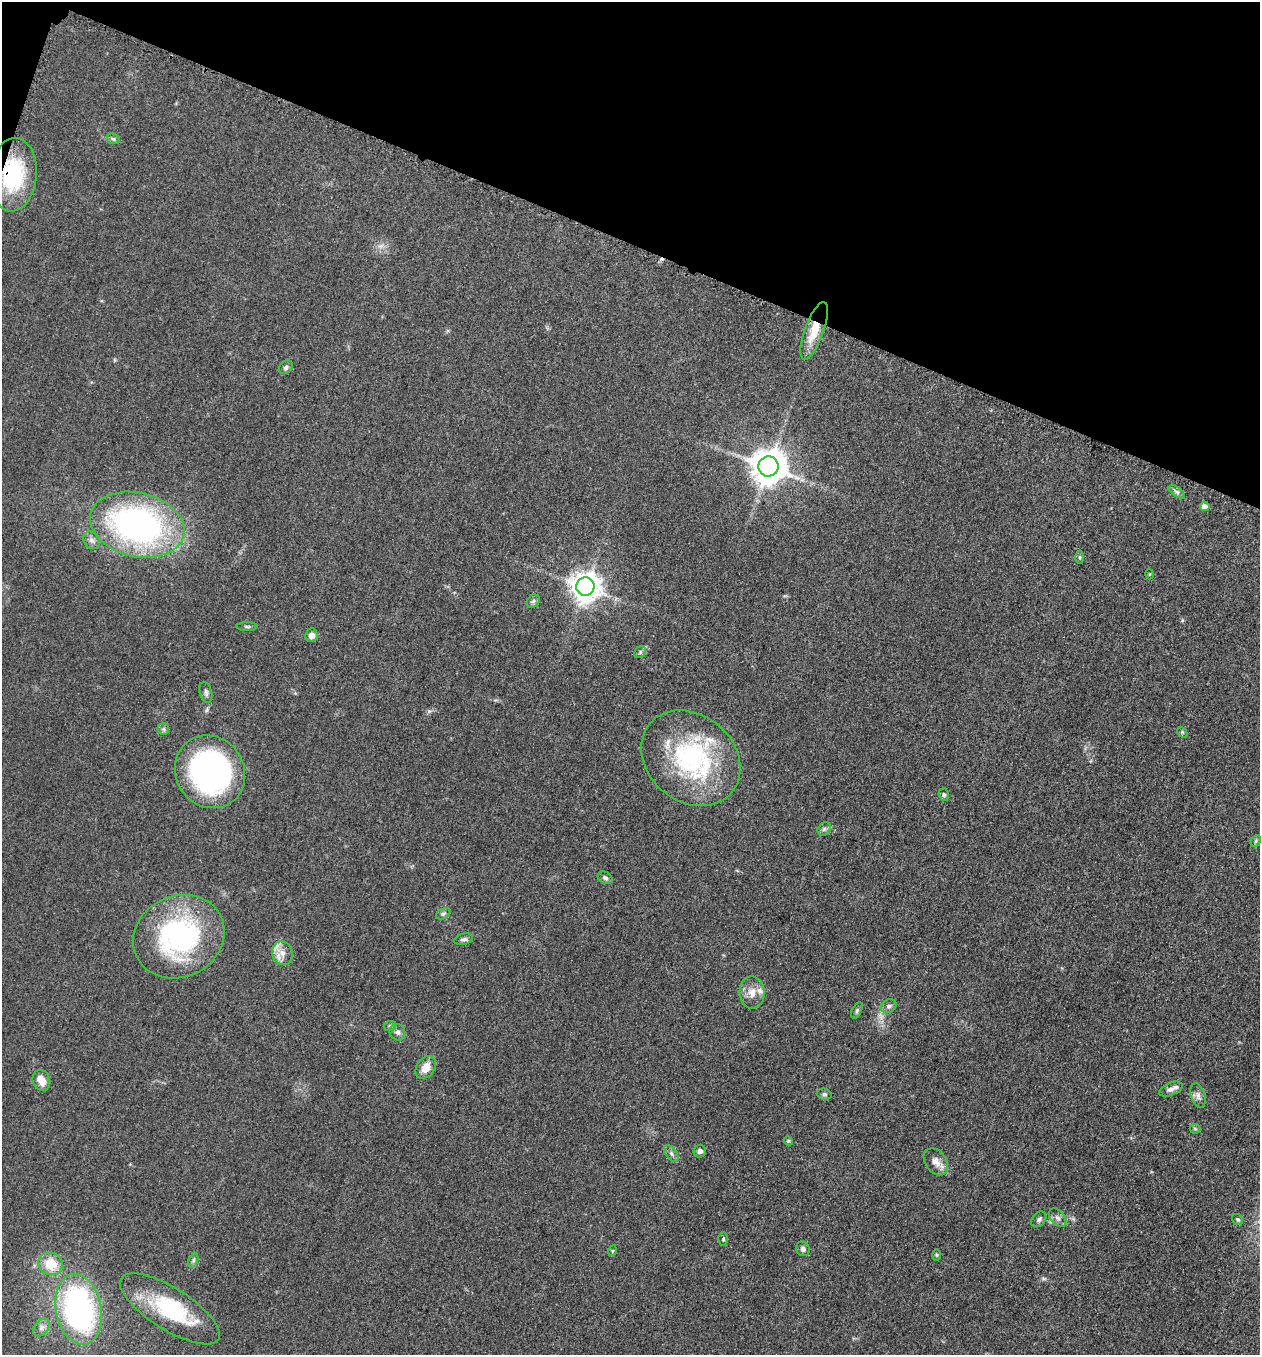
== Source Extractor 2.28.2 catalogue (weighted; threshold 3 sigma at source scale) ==
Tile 2 of 4 x 4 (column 2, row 1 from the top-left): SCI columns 1455-2712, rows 4077-5429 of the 5506 x 5461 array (HDU 1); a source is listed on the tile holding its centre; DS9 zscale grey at full resolution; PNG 1262 x 1357 px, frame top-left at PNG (2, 2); each listed source drawn as its Kron ellipse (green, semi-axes under 4 px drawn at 4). Shown black and unused: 18% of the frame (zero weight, under 3 of 5 exposures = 4% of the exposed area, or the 3 px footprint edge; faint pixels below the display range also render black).
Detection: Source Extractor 2.28.2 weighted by HDU 2 'WHT'; one run over the whole footprint, this tile lists its part. Background 0.0603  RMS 0.0062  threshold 0.0277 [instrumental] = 3 sigma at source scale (4.5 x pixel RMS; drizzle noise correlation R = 1.50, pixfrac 1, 0.05/0.05 arcsec/px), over >= 5 px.
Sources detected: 62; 1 cosmic-ray / hot-pixel residue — neither listed nor drawn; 5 inside a brighter listed object's ellipse — not listed separately; the other 56 listed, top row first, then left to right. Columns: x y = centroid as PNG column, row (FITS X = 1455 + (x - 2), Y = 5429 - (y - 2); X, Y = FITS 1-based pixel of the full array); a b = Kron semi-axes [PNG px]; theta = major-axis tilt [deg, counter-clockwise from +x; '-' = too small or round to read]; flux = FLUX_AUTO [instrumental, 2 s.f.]
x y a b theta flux
113 139 7 5 -21 1.1
13 175 37 23 85 47
814 331 30 9 70 14
286 367 8 6 45 1.5
768 466 10 10 - 1400
1177 492 9 4 -35 1.6
1205 506 5 4 - 3.5
137 525 48 32 -13 190
92 540 9 7 -58 2.6
1080 557 6 4 -90 0.83
1150 574 5 3 - 0.51
585 587 9 9 - 790
533 601 7 6 - 1.5
247 627 10 4 0 1.1
311 635 7 6 - 3.8
640 652 6 5 - 1.3
206 692 11 6 -74 1.9
163 729 6 5 - 1.3
1182 732 6 4 -47 0.84
691 758 53 43 -40 88
210 772 37 34 -57 160
944 795 6 5 - 1
824 829 7 6 - 1.6
1256 841 6 4 61 0.87
605 878 8 6 -30 1.5
443 914 8 5 29 1.3
179 937 47 40 26 110
464 939 9 5 14 1.9
282 953 12 10 -68 5.6
752 992 16 12 -88 7.1
889 1006 8 6 32 1.6
857 1010 9 4 64 1.1
390 1026 6 5 - 1.2
397 1032 8 7 - 2.2
426 1067 12 9 54 7.2
41 1080 11 8 -67 6.4
1171 1089 12 6 21 3
824 1094 7 5 -13 1.2
1198 1096 13 7 -72 2.7
1195 1129 5 5 - 0.82
788 1141 4 4 - 0.71
700 1151 6 6 - 1.9
671 1154 9 5 -52 1.8
936 1162 15 10 -54 5
1058 1218 10 7 -50 2.4
1039 1219 9 6 49 1.8
1238 1219 6 5 - 0.96
723 1239 6 4 89 1
803 1249 7 6 - 2.3
612 1251 5 3 - 0.59
936 1255 6 4 -89 0.78
193 1260 7 4 72 1.4
51 1264 12 11 - 14
79 1309 36 22 -79 150
170 1309 57 21 -32 47
41 1327 10 7 52 2.6
Overlapping masked pixels (flux is a lower limit): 2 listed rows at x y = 13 175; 814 331